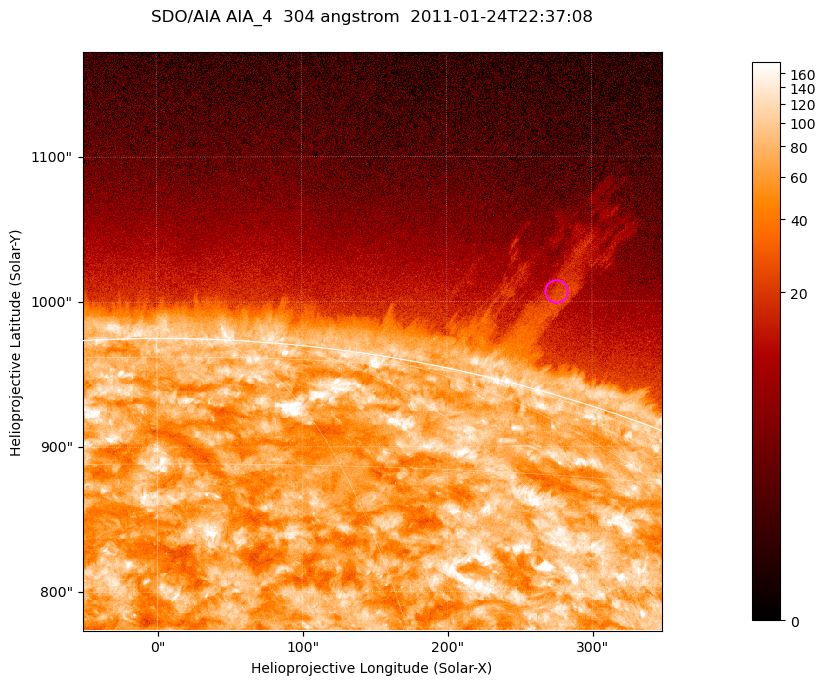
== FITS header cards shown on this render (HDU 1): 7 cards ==
TELESCOP= 'SDO/AIA '           / For AIA: SDO/AIA
INSTRUME= 'AIA_4   '           / For AIA: AIA_ATA1, AIA_ATA2, AIA_ATA3 or AIA_AT
WAVELNTH=                  304 / [angstrom] Wavelength
WAVEUNIT= 'angstrom'           / Wavelength unit: angstrom
DATE-OBS= '2011-01-24T22:37:08.124' / [ISO] Date when observation started; ISO 8
CTYPE1  = 'HPLN-TAN'           / CTYPE1; Typically HPLN
CTYPE2  = 'HPLT-TAN'           / CTYPE2; Typically HPLT

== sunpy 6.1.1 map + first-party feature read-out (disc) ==
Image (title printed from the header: SDO/AIA AIA_4  304 angstrom  2011-01-24T22:37:08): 665 x 665 px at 0.6 arcsec/px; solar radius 975 arcsec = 1625 px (partial field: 2.4% of the solar disc is inside the frame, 46% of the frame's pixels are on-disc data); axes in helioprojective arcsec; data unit not stated in the header (colour bar unlabelled)
Orientation: roll -0.132 deg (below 1 deg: not rotated)
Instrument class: DISC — disc imager (sunpy class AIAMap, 304 A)
Bright regions (active regions / flare kernels): reference = the on-disc median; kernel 5 px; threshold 5 sigma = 126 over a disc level ~71.3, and >= 1.15x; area >= 442 px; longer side >= 8 px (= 4.8 arcsec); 0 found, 0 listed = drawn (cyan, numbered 1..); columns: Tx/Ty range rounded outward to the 2 arcsec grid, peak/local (2 s.f.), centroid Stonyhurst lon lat
Off-limb structures (1.02-1.3 R_sun): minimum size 221 px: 4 found; the strongest spans PA ~340..345 deg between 1.02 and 1.16 R_sun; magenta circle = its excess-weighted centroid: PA ~345 deg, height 1.07 R_sun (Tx ~276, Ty ~1008 arcsec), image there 2.6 x the reference